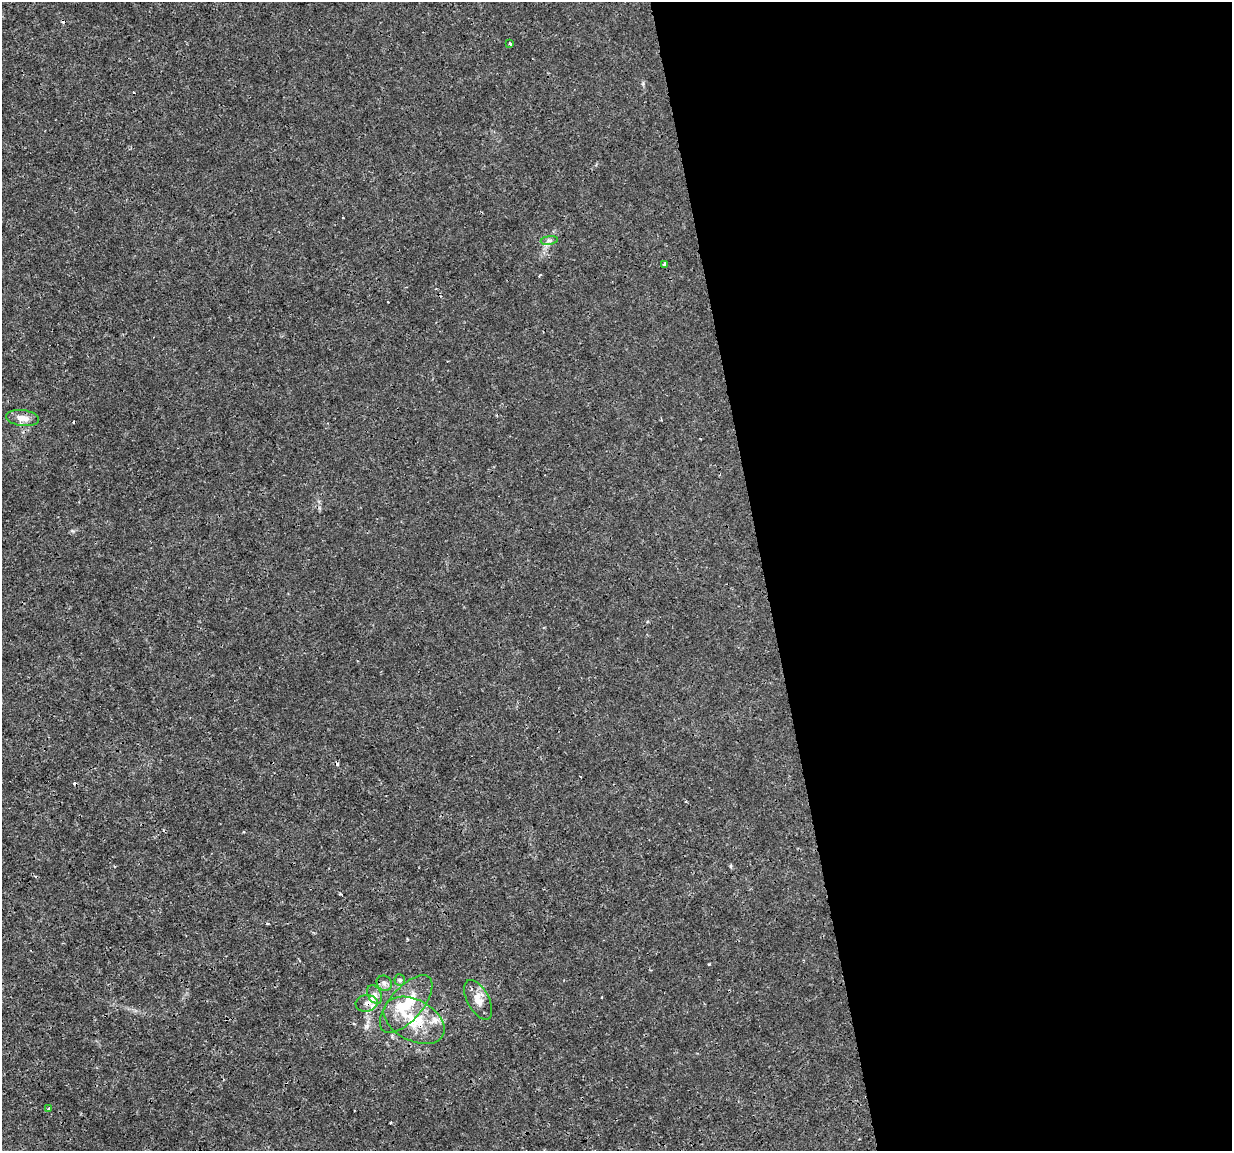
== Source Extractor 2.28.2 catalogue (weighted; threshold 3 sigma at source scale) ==
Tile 8 of 4 x 4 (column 4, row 2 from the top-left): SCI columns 3693-4922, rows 2375-3523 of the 4922 x 4703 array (HDU 1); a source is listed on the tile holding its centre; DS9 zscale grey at full resolution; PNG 1234 x 1153 px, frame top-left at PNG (2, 2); each listed source drawn as its Kron ellipse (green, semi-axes under 4 px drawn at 4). Shown black and unused: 38% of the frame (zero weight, under 3 of 4 exposures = <1% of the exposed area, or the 3 px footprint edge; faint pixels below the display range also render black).
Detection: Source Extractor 2.28.2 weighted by HDU 2 'WHT'; one run over the whole footprint, this tile lists its part. Background -4.10e-05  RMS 7.5e-04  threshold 0.00337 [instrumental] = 3 sigma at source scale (4.5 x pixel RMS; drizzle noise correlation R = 1.50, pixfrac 1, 0.0396/0.0396 arcsec/px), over >= 5 px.
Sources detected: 17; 4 cosmic-ray / hot-pixel residue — neither listed nor drawn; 1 inside a brighter listed object's ellipse — not listed separately; the other 12 listed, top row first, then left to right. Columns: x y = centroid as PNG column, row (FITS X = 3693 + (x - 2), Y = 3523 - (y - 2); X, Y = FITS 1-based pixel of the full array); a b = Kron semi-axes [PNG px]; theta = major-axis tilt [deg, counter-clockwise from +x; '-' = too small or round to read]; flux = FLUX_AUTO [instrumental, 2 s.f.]
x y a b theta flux
510 44 3 3 - 0.21
549 240 8 4 8 0.16
665 264 4 3 - 0.18
23 418 16 8 -7 0.64
400 980 5 5 - 0.12
384 983 8 7 - 0.28
375 995 10 6 -60 0.33
478 1000 22 11 -62 0.82
367 1003 11 8 8 0.48
406 1004 35 16 49 3
414 1020 33 20 -28 2.9
49 1109 4 3 - 0.11
Overlapping masked pixels (flux is a lower limit): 2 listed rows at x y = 367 1003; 414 1020
Unlisted compact peaks at least as high as the median listed source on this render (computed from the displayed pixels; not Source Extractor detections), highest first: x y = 709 964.